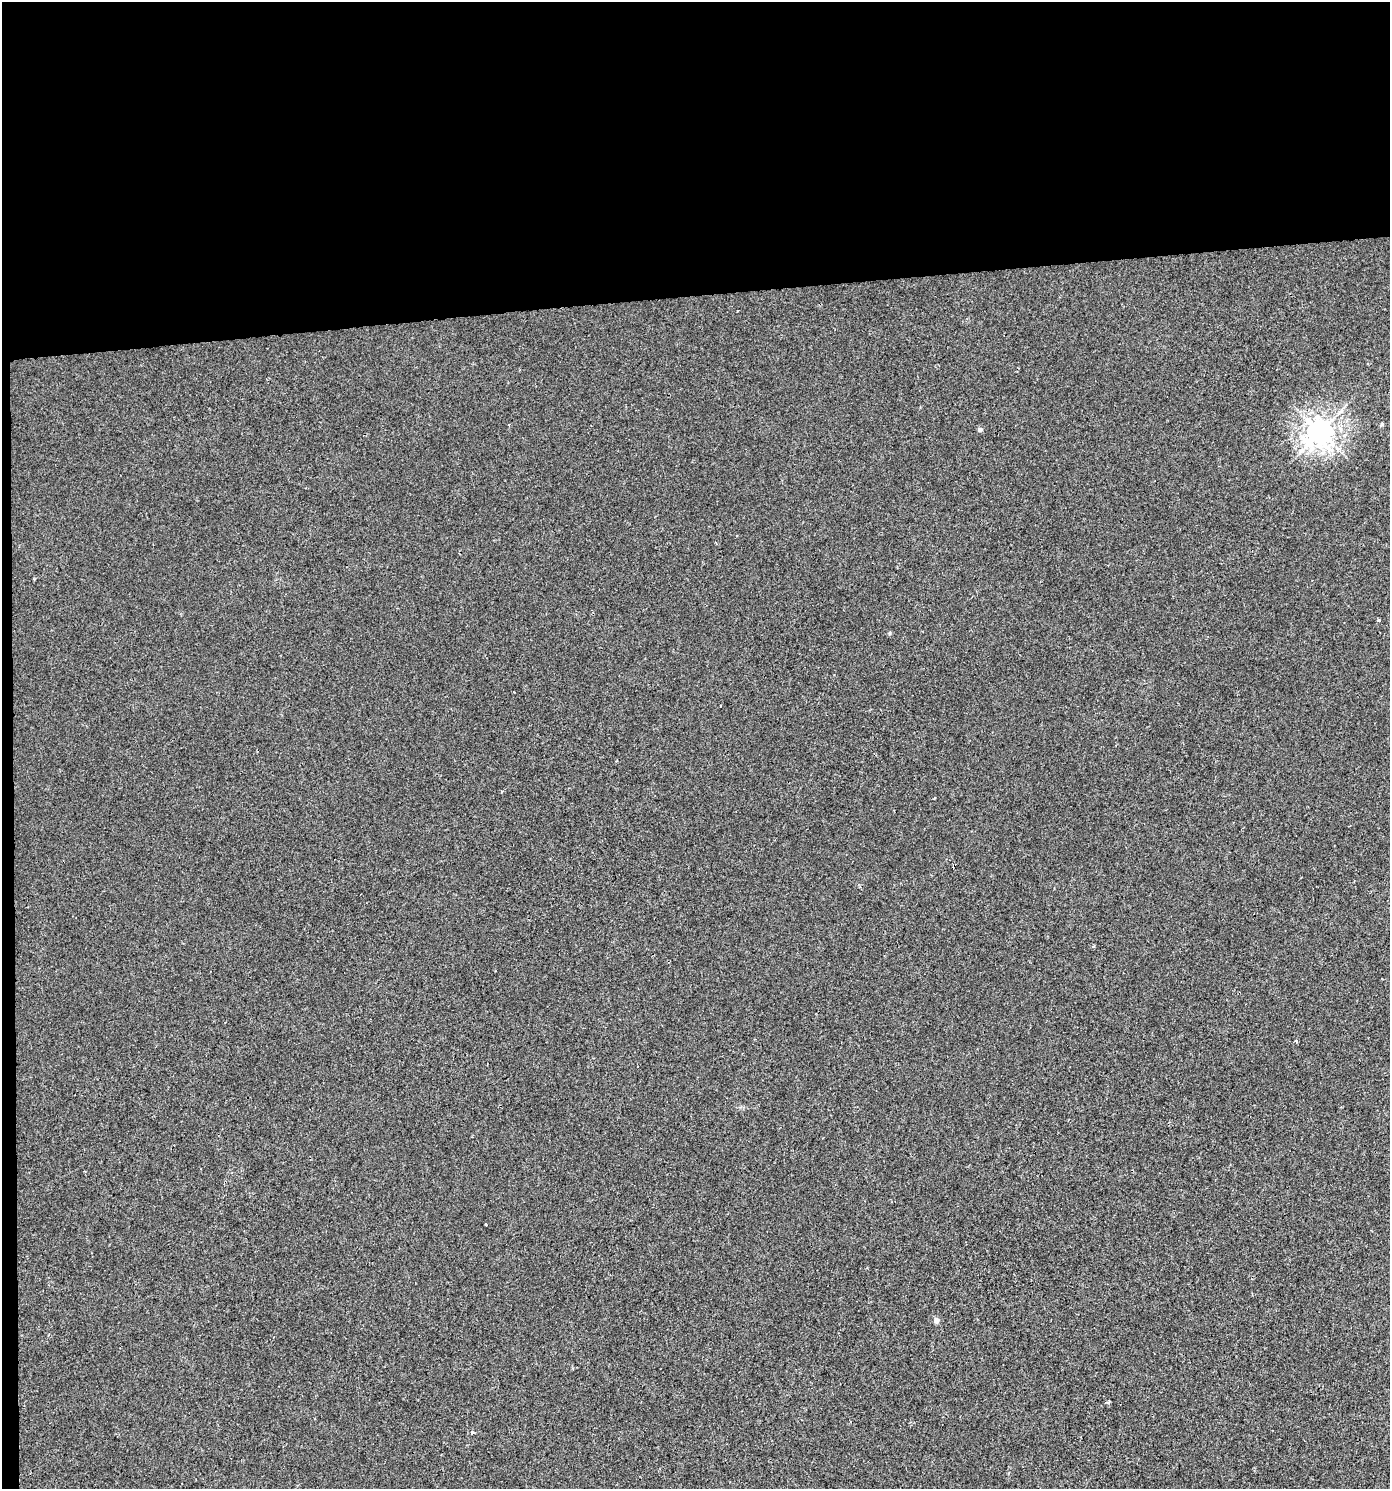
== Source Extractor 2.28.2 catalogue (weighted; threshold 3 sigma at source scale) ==
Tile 1 of 3 x 3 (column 1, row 1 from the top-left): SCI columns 42-1429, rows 2975-4461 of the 4206 x 4461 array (HDU 1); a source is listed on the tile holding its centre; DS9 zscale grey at full resolution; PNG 1392 x 1491 px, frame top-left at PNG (2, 2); no overlay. Shown black and unused: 21% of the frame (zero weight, under 2 of 3 exposures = <1% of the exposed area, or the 3 px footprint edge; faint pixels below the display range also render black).
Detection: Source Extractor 2.28.2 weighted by HDU 2 'WHT'; one run over the whole footprint, this tile lists its part. Background 0.00186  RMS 0.0044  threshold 0.0199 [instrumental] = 3 sigma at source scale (4.5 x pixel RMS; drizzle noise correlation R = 1.50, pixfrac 1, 0.0396/0.0396 arcsec/px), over >= 5 px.
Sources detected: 14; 1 cosmic-ray / hot-pixel residue — not listed; the other 13 listed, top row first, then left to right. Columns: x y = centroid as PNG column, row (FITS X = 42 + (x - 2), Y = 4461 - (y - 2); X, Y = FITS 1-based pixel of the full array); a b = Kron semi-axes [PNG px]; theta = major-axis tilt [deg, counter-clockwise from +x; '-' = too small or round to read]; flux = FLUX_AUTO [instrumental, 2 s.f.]
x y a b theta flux
1382 424 5 4 - 0.67
980 430 4 4 - 1.9
1320 432 8 8 - 430
1379 620 4 3 - 0.52
890 633 6 3 71 0.48
501 792 3 3 - 0.55
934 798 3 2 - 0.32
1093 947 4 3 - 0.56
1296 1041 4 3 - 0.63
486 1224 3 2 - 0.32
936 1320 5 4 - 3.1
1109 1402 3 3 - 1.3
472 1432 4 4 - 0.71